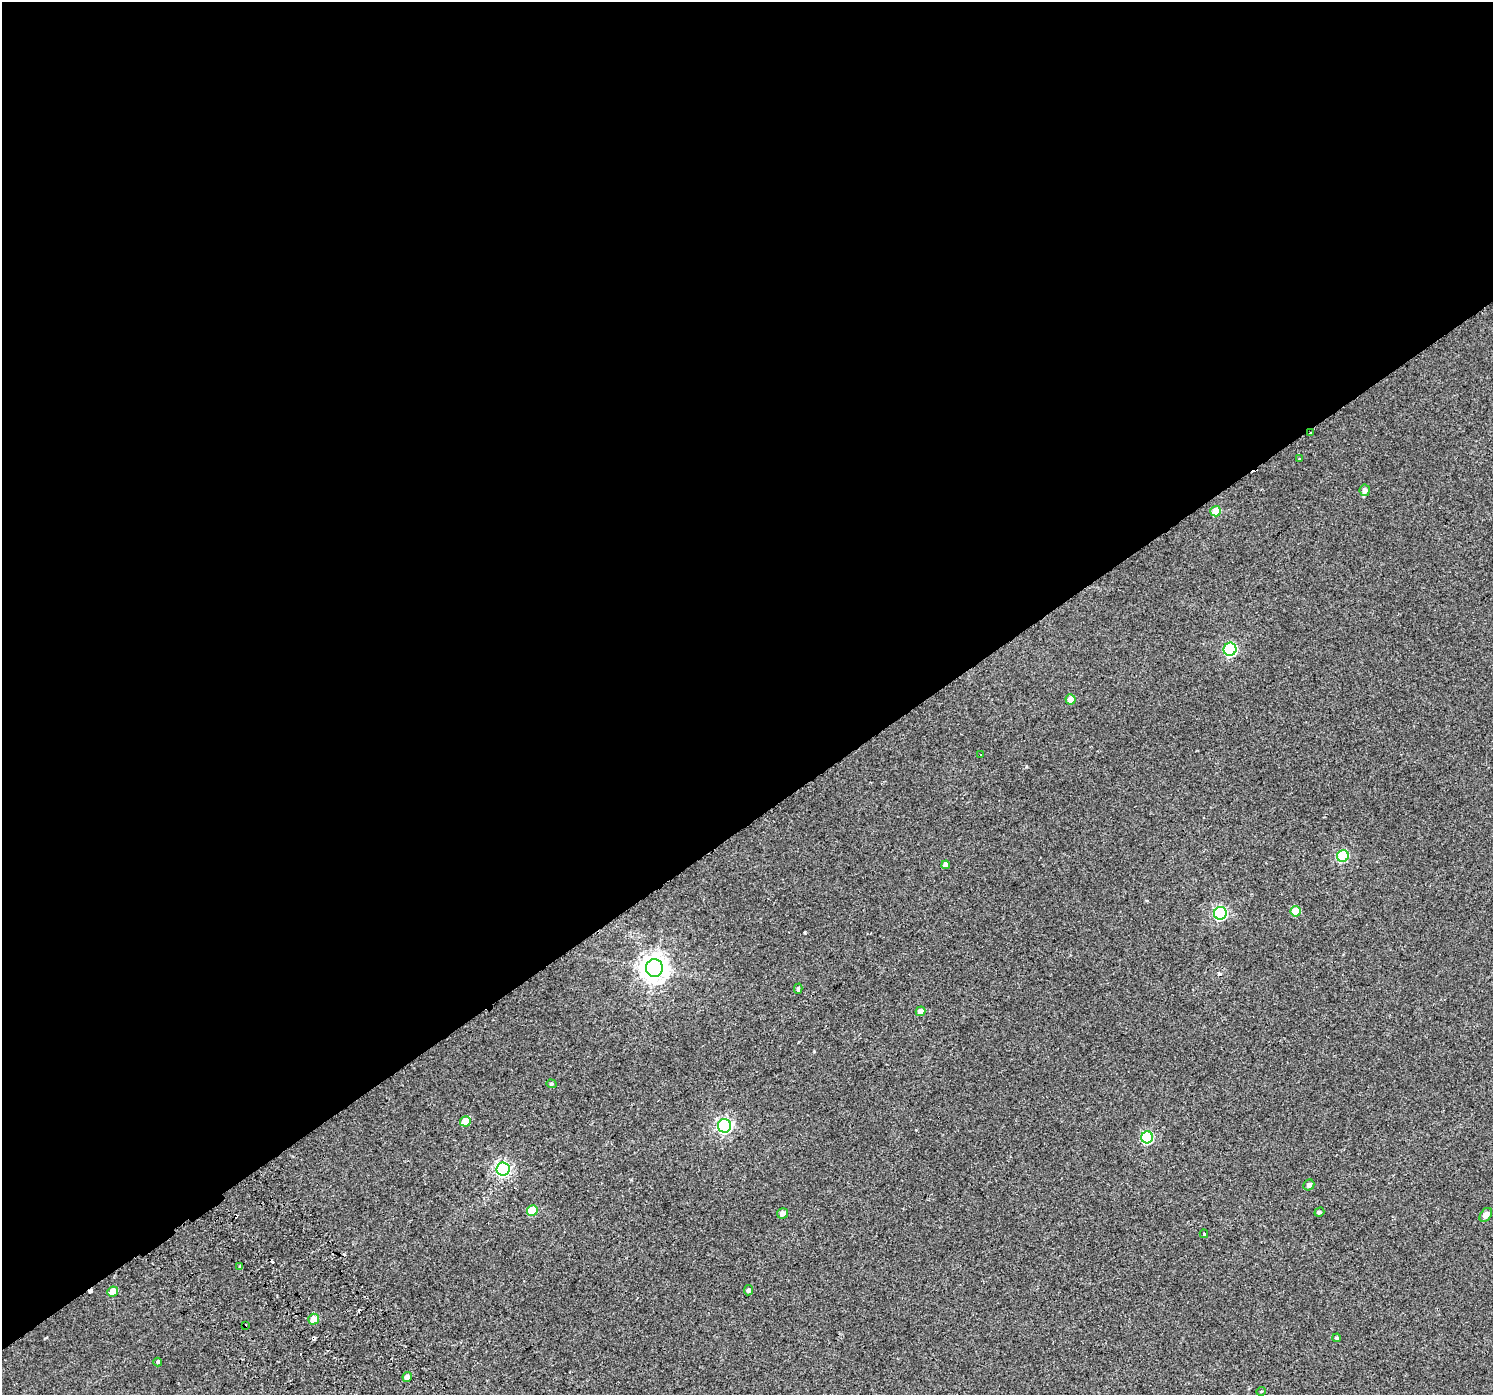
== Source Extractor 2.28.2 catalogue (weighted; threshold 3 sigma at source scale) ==
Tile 2 of 4 x 4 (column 2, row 1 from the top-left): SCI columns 1545-3035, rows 4411-5803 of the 6064 x 5973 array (HDU 1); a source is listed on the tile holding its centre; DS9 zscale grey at full resolution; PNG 1495 x 1397 px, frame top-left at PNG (2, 2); each listed source drawn as its Kron ellipse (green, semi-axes under 4 px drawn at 4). Shown black and unused: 59% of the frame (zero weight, under 2 of 3 exposures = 3% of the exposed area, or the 3 px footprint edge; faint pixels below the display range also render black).
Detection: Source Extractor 2.28.2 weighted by HDU 2 'WHT'; one run over the whole footprint, this tile lists its part. Background 0.00307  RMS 0.0036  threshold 0.016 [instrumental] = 3 sigma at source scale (4.5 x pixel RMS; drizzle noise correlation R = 1.50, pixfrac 1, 0.0396/0.0396 arcsec/px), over >= 5 px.
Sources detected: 43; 9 cosmic-ray / hot-pixel residue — neither listed nor drawn; the other 34 listed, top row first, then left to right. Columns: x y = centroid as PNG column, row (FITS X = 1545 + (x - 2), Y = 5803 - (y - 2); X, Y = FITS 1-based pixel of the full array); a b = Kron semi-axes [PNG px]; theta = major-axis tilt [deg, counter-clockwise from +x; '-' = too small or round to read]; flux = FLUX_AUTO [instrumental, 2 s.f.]
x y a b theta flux
1310 433 3 3 - 2
1299 459 3 3 - 0.51
1365 490 5 5 - 1.7
1216 511 5 5 - 7.1
1230 649 6 6 - 44
1071 699 5 5 - 2.4
981 754 3 3 - 0.76
1343 856 6 5 - 24
946 865 4 4 - 1.5
1296 911 5 5 - 8.3
1220 913 6 6 - 51
654 968 8 8 - 390
798 989 5 4 - 0.59
921 1011 5 4 - 2.1
551 1084 5 4 - 0.48
465 1121 5 5 - 7.9
725 1126 7 6 - 79
1147 1137 6 6 - 32
503 1169 6 6 - 76
1309 1185 6 5 - 0.97
532 1210 5 5 - 11
1319 1212 5 4 - 0.67
782 1213 5 5 - 1.5
1486 1215 8 5 55 2
1204 1234 4 3 - 0.57
240 1267 3 3 - 3.1
749 1290 5 4 - 0.87
113 1291 5 5 - 3.4
313 1319 5 5 - 4.1
245 1326 3 2 - 0.71
1337 1338 4 3 - 0.46
158 1362 4 4 - 0.63
407 1377 5 4 - 2.1
1261 1391 4 3 - 0.26
Overlapping masked pixels (flux is a lower limit): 2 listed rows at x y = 1310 433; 245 1326